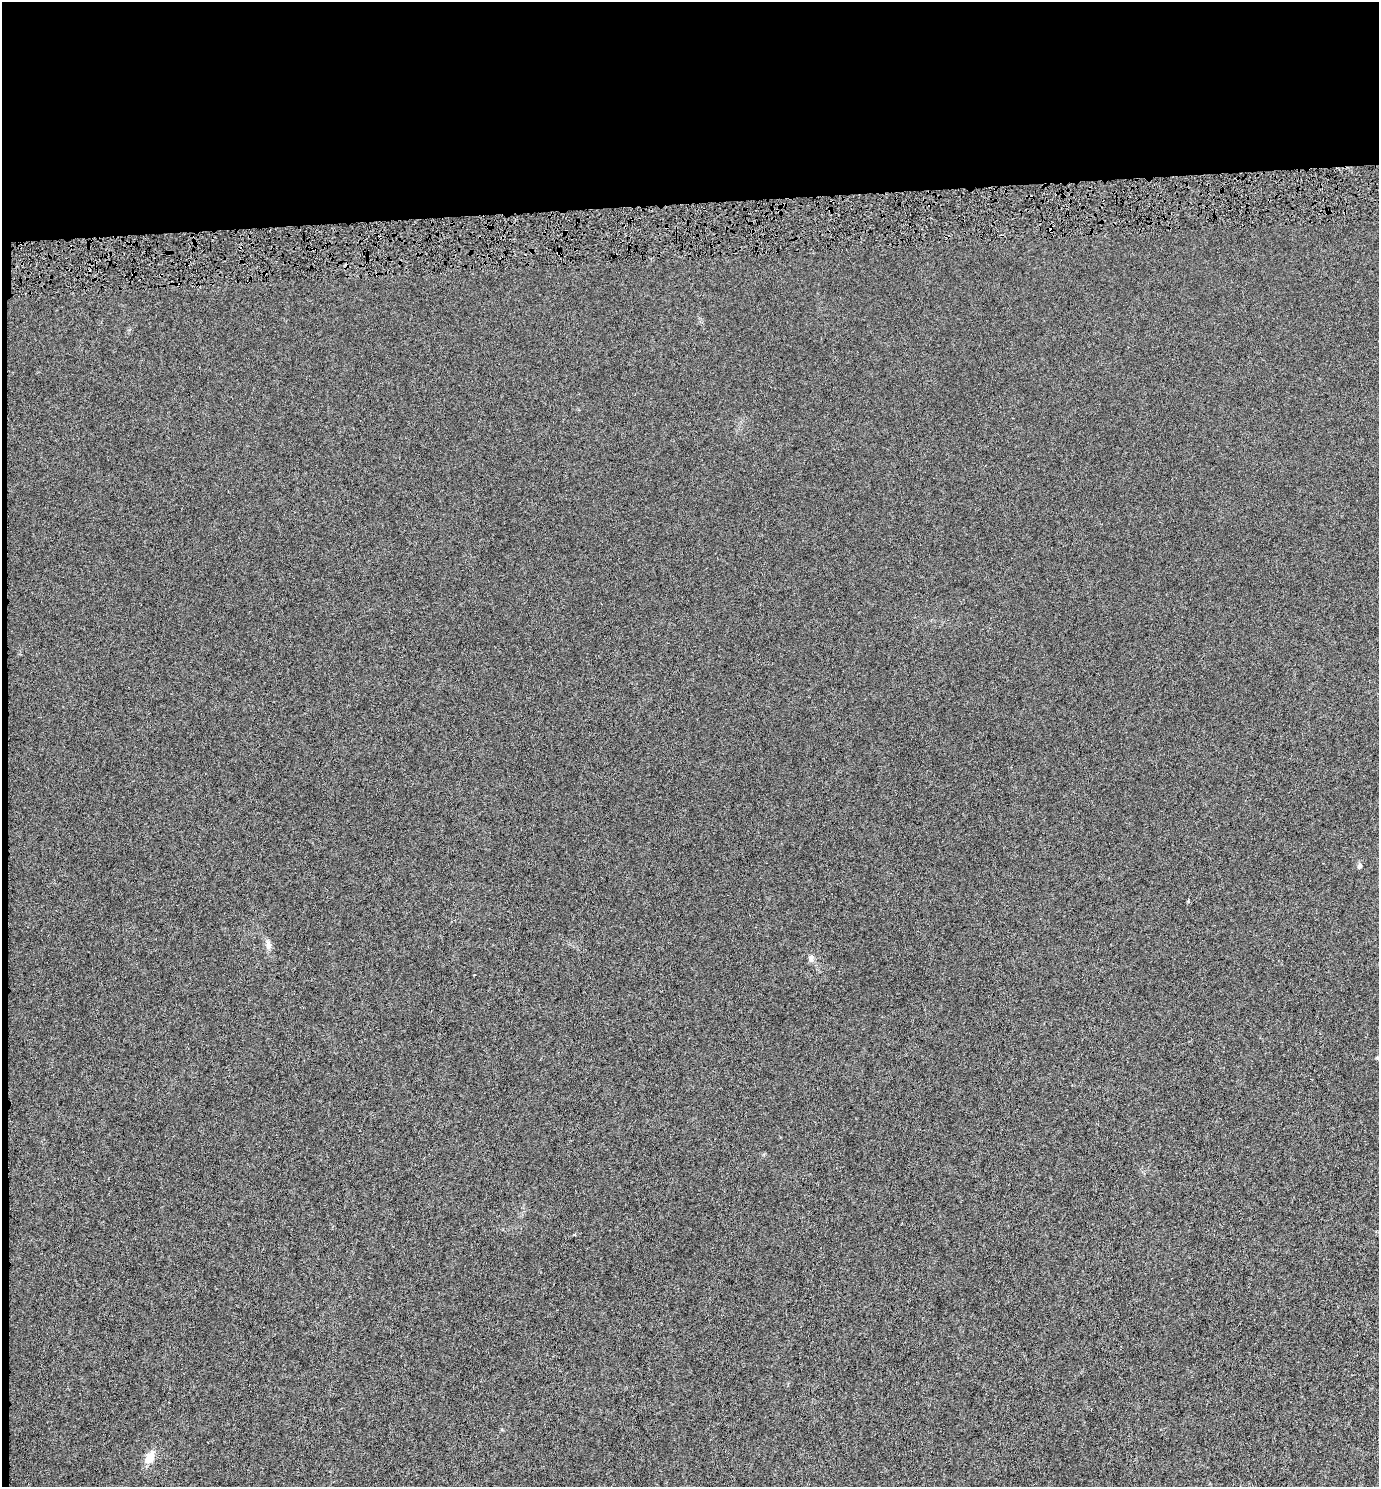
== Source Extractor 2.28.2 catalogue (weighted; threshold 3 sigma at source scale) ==
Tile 1 of 3 x 3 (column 1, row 1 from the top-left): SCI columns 1-1377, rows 2996-4480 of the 4132 x 4505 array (HDU 1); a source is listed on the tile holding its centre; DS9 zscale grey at full resolution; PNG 1381 x 1489 px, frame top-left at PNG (2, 2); no overlay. Shown black and unused: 14% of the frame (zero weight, under 4 of 8 exposures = <1% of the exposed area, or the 3 px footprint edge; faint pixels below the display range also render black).
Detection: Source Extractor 2.28.2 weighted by HDU 2 'WHT'; one run over the whole footprint, this tile lists its part. Background -6.73e-06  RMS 0.0012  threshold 0.00509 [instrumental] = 3 sigma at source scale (4.09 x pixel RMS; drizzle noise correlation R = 1.36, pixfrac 0.8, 0.0396/0.0396 arcsec/px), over >= 5 px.
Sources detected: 6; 1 cosmic-ray / hot-pixel residue — not listed; the other 5 listed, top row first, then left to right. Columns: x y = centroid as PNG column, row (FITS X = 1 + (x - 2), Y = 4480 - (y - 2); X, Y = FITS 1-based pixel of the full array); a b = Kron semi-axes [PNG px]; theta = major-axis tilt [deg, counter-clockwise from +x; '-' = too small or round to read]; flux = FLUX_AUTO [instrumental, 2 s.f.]
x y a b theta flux
1359 866 6 5 - 0.18
269 946 10 7 -81 0.44
811 958 8 6 73 0.35
1377 1058 5 3 - 0.1
150 1457 16 10 62 1.2